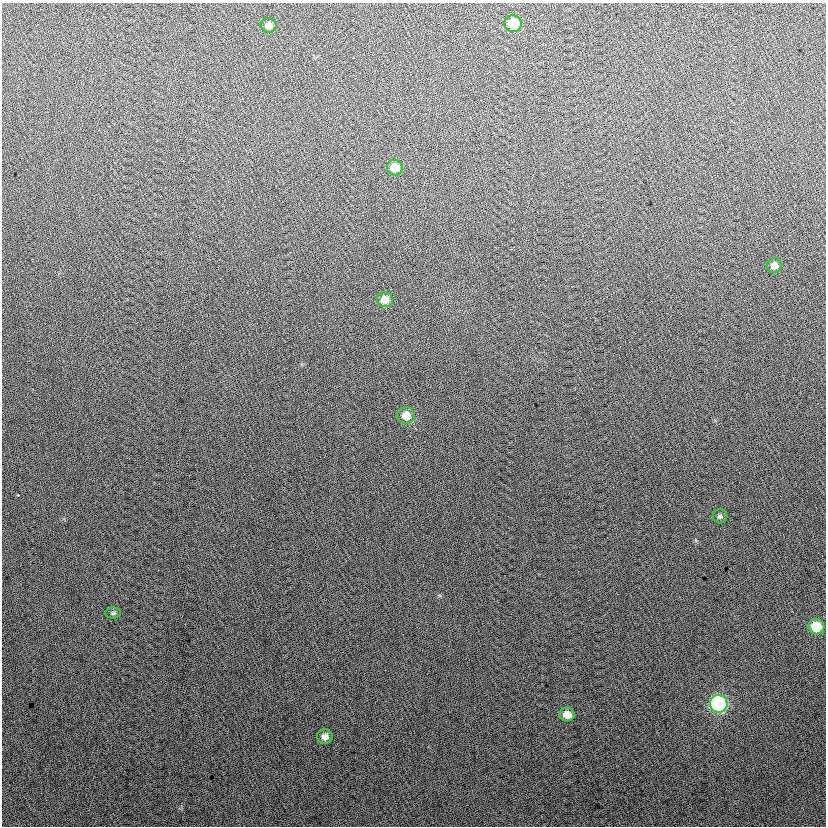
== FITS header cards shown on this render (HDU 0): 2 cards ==
NAXIS1  =                  824
NAXIS2  =                  824

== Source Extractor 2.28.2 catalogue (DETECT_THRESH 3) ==
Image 824 x 824 px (HDU 0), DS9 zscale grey, 1 PNG px = 1 image px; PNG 828 x 828 px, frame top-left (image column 1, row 824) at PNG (2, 3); each listed source drawn as its Kron ellipse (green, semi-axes under 4 px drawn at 4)
Background 22.3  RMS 14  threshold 42.2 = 3 sigma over >= 5 px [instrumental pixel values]
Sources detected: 12; all 12 listed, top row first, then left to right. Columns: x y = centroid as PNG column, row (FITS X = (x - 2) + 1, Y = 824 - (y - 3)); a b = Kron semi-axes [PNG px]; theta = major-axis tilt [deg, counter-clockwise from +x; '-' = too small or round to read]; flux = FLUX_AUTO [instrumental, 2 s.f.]
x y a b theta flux
513 24 9 8 - 29000
269 25 8 7 - 5700
395 167 8 8 - 12000
774 266 7 7 - 5900
385 300 8 7 - 9400
406 415 9 8 - 11000
720 516 7 7 - 2500
113 613 8 5 2 1800
816 627 8 8 - 25000
719 704 9 8 - 130000
567 715 7 7 - 8900
325 736 8 7 - 5700